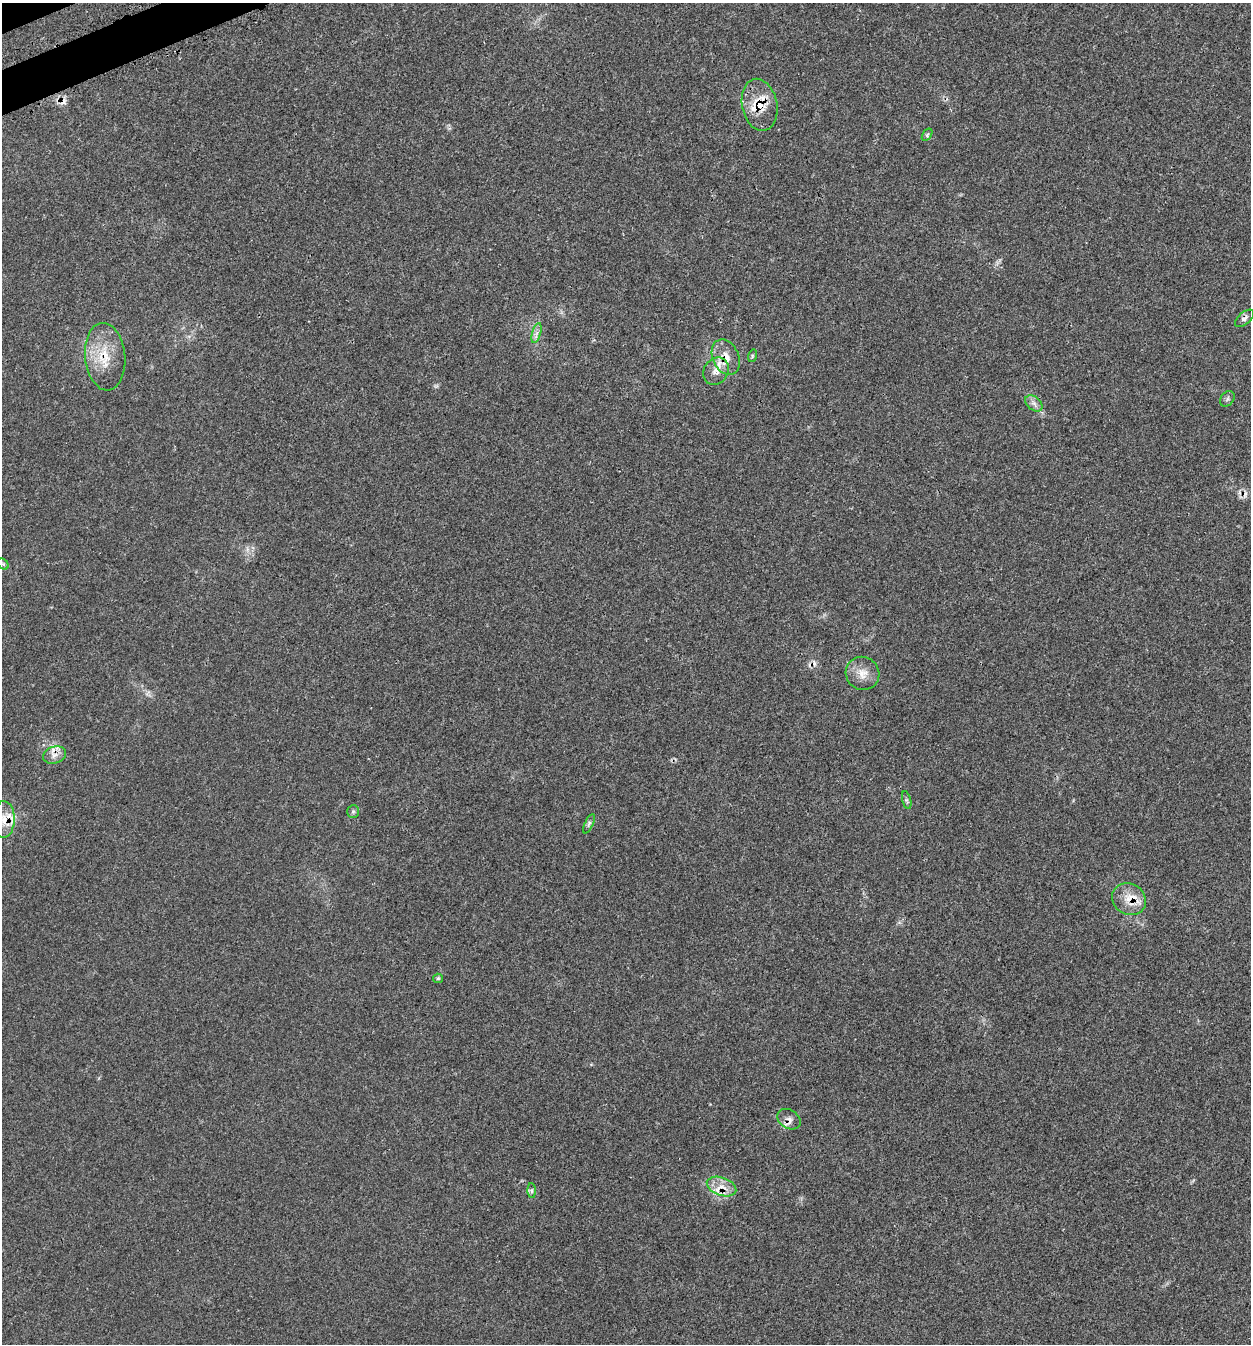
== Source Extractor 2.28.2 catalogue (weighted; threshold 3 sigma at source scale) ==
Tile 11 of 4 x 4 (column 3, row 3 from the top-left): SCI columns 2738-3986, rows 1456-2797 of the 5595 x 5585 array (HDU 1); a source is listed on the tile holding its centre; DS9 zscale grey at full resolution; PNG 1253 x 1346 px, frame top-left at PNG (2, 3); each listed source drawn as its Kron ellipse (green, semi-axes under 4 px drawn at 4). Shown black and unused: <1% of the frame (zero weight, under 3 of 4 exposures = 8% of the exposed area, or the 3 px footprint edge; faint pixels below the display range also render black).
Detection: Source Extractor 2.28.2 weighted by HDU 2 'WHT'; one run over the whole footprint, this tile lists its part. Background 0.0393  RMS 0.0038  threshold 0.017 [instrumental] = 3 sigma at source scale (4.5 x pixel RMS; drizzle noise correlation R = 1.50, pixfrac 1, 0.05/0.05 arcsec/px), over >= 5 px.
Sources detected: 27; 3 cosmic-ray / hot-pixel residue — neither listed nor drawn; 2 inside a brighter listed object's ellipse — not listed separately; the other 22 listed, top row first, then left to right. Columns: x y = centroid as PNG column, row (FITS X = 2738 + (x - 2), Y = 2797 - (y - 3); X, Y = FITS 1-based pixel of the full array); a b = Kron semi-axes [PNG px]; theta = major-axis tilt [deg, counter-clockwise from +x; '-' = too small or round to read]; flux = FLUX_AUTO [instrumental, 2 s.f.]
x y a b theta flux
760 105 26 17 -79 9.9
927 135 7 4 56 0.68
1244 318 11 6 40 1.3
537 333 10 4 75 1.4
752 356 6 4 72 0.52
105 357 34 20 -84 12
726 357 18 13 -65 5.7
716 371 14 12 55 3.9
1227 399 8 6 49 0.98
1034 403 10 6 -40 1.6
3 564 6 4 -45 0.57
862 673 17 16 - 4.8
54 755 12 8 15 2.5
907 800 9 4 -76 0.69
353 811 6 5 - 0.72
4 819 18 11 90 5.3
589 824 10 3 66 0.77
1129 899 18 15 -33 6.5
438 978 5 4 - 0.44
789 1119 12 9 -32 2.1
721 1187 15 9 -19 4.4
532 1191 7 4 -89 0.75
Overlapping masked pixels (flux is a lower limit): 9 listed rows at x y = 760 105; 1244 318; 105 357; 726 357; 54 755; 4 819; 1129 899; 789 1119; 721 1187
Isophote crosses this tile's border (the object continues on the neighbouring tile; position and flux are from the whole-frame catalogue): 1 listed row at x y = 4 819